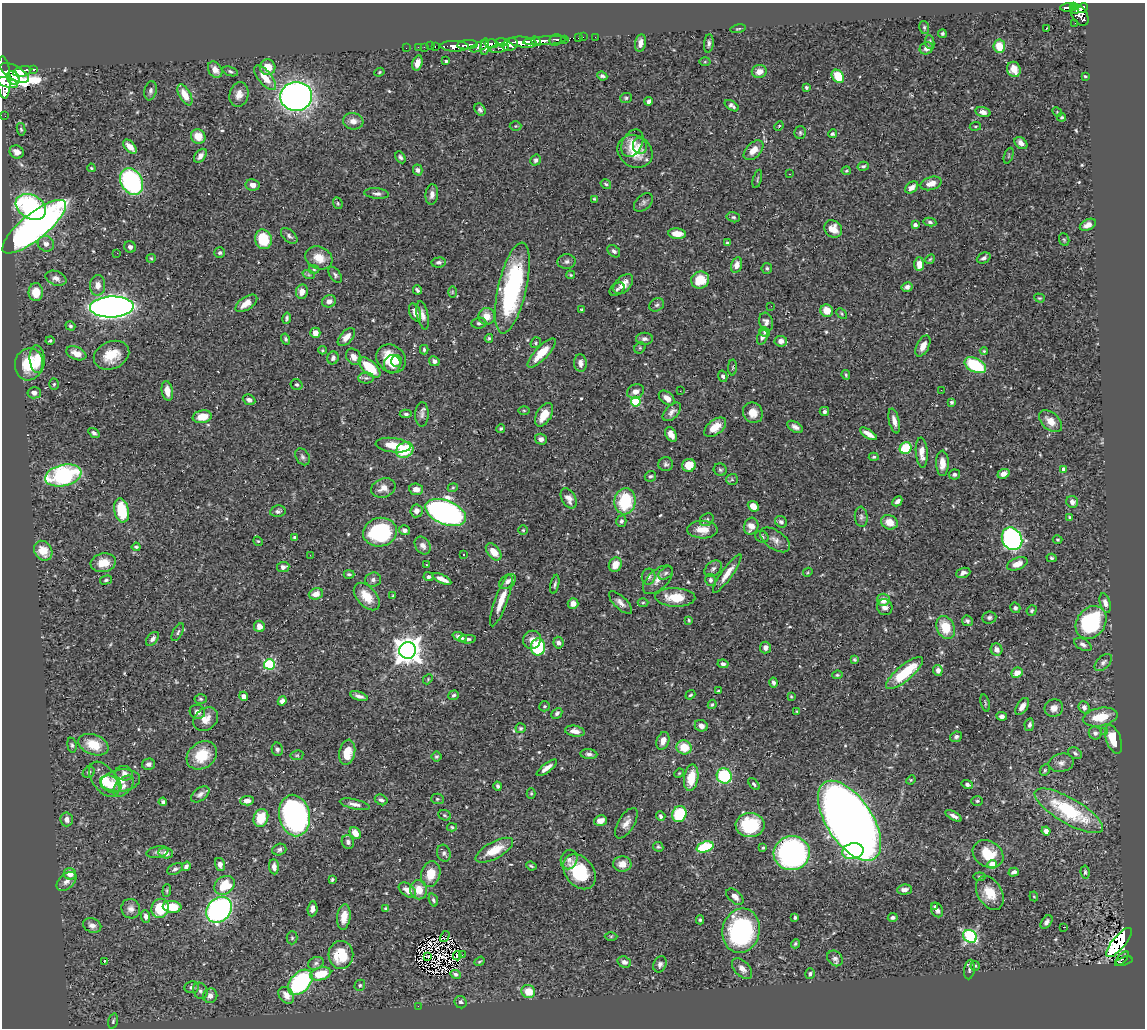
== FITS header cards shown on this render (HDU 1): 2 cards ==
NAXIS1  =                 1143
NAXIS2  =                 1026

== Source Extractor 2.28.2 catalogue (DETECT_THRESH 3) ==
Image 1143 x 1026 px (HDU 1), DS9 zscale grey, 1 PNG px = 1 image px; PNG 1147 x 1030 px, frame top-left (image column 1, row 1026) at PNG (2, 3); each listed source drawn as its Kron ellipse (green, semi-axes under 4 px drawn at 4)
Background 0.675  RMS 0.026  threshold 0.0789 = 3 sigma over >= 5 px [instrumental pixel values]
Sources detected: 562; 1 with non-positive FLUX_AUTO (blend fragments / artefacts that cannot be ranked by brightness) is neither listed nor drawn; of the other 561, the 500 brightest by FLUX_AUTO listed and drawn (61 fainter detections omitted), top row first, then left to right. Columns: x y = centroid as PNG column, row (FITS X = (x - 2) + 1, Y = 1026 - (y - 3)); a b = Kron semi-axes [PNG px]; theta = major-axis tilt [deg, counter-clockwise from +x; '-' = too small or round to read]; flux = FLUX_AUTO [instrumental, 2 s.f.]
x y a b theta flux
1068 7 7 3 4 140
1073 7 4 3 - 150
1083 8 5 4 - 380
1076 10 3 3 - 85
1080 15 12 7 -58 610
1075 23 2 2 - 6.5
924 27 6 5 - 2.9
1047 28 4 3 - 43
738 29 8 3 12 2.2
942 34 4 4 - 3
583 37 2 2 - 10
595 37 2 2 - 8
578 38 2 2 - 8.1
564 39 3 3 - 160
556 40 6 5 - 270
536 41 5 3 - 890
545 41 22 4 4 1300
501 42 6 4 -7 300
523 42 14 5 -7 2900
930 42 7 4 -83 3
640 43 9 5 81 10
709 43 9 5 84 4.9
491 44 7 4 -2 930
510 44 8 6 28 1000
468 45 10 4 4 1400
431 46 2 2 - 13
435 46 3 2 - 24
454 46 14 5 -1 1300
480 46 10 4 27 510
999 46 6 6 - 28
418 47 2 2 - 11
424 47 2 2 - 14
485 47 8 3 85 520
406 48 2 2 - 10
499 48 10 3 10 170
926 48 7 6 - 7.1
446 61 4 3 - 3.1
705 62 5 3 - 2.1
417 63 8 5 74 14
268 67 8 7 - 27
34 69 3 3 - 140
1014 69 8 6 -71 16
215 70 9 6 -56 12
22 71 9 5 14 1700
230 71 8 4 -19 3.4
759 71 7 6 - 13
379 72 5 4 - 2
15 73 16 7 -30 2500
602 76 5 3 - 4
838 76 7 5 -52 47
1085 76 3 3 - 2
4 77 21 7 -87 4100
13 78 7 6 - 1200
265 78 15 6 -50 25
7 83 11 5 -16 1600
806 87 3 3 - 2.8
150 91 10 6 79 5.6
185 95 11 5 -61 24
239 95 12 9 75 14
296 96 16 14 5 930
626 98 6 5 - 3.2
649 101 4 3 - 5.9
732 106 8 4 -34 5.7
480 110 6 5 - 4.6
983 112 7 5 -15 8
1057 112 5 4 - 2.1
5 116 2 2 - 8.9
1062 117 4 3 - 2.5
353 121 10 8 -8 11
515 126 6 5 - 2.2
779 126 5 4 - 2.1
975 126 5 3 - 2.1
21 129 6 4 -79 3
800 133 6 5 - 3.3
832 134 4 4 - 3.5
198 136 7 7 - 27
632 143 14 10 61 20
1021 143 7 5 -42 11
640 146 8 7 - 6.5
130 147 8 5 -46 18
753 150 12 7 45 18
635 151 18 15 -33 39
17 152 7 6 - 12
200 156 8 5 52 8.3
1009 156 8 2 69 1.9
400 157 6 4 -61 4
536 160 6 5 - 5.3
863 166 6 4 14 4.1
91 168 4 3 - 2
418 170 5 4 - 6
846 171 4 4 - 2
790 174 3 2 - 5.6
757 179 9 3 75 2.3
132 181 14 10 -62 320
931 183 11 6 16 18
606 184 5 4 - 3.1
253 185 7 5 -10 11
912 187 7 5 40 9.7
377 194 12 5 -5 6.5
432 194 10 6 85 9.2
594 199 3 3 - 2
643 202 11 7 43 5.6
338 203 6 4 -70 2.7
31 207 16 11 -29 250
733 217 7 5 -14 3.3
930 222 6 4 -10 3.9
915 225 4 4 - 7.7
1088 225 8 5 28 11
34 227 39 13 39 920
833 229 9 8 - 20
677 234 9 5 -6 20
289 236 10 6 -42 5.9
263 239 10 8 -75 67
1064 240 6 5 - 2.8
728 243 4 3 - 3.3
46 244 8 7 - 9.1
130 247 6 5 - 5.9
614 251 7 5 -40 4.5
117 253 2 2 - 25
220 253 5 5 - 4.1
151 258 4 4 - 2.1
319 258 14 11 -26 25
984 258 7 5 24 4.6
930 259 5 4 - 2.2
439 262 7 5 6 4.9
567 262 9 7 2 5.4
919 264 7 5 89 22
737 265 8 5 74 12
767 268 5 5 - 3.6
314 269 5 3 - 2
309 275 6 4 -18 2.4
335 275 9 5 -56 4.2
570 275 4 3 - 2
56 278 11 7 -20 10
700 280 9 8 - 44
623 284 12 7 47 18
98 285 10 7 88 13
907 287 5 4 - 7.2
512 288 46 14 77 270
617 289 8 5 37 4.6
417 290 5 3 - 3.4
36 292 9 7 88 31
302 292 7 6 - 13
452 292 6 4 90 2.2
1039 298 5 4 - 2.3
329 301 7 6 - 9.7
246 303 12 6 34 19
657 305 8 6 34 4.4
771 306 2 2 - 2.2
112 307 22 10 3 1400
582 310 4 3 - 2.2
827 311 6 6 - 26
415 313 9 5 -68 13
842 314 6 4 -47 2.3
423 315 14 5 -77 10
487 316 8 8 - 20
287 318 6 4 79 3.7
766 322 9 7 -72 8.2
479 323 7 5 7 4.4
70 326 5 4 - 3
764 332 5 4 - 3.4
315 333 5 5 - 13
346 337 11 6 47 14
762 337 8 5 69 6.5
489 338 4 3 - 2.8
286 339 5 4 - 3.9
644 339 8 6 -1 6.7
50 341 4 4 - 2.4
781 341 6 5 - 7.8
536 343 6 5 - 2.8
923 346 11 6 63 14
640 348 6 5 - 2.8
322 350 4 4 - 1.9
424 350 5 3 - 2.9
984 351 4 4 - 2.3
76 353 10 6 -22 18
542 353 19 6 46 39
111 355 18 13 23 40
354 357 9 7 -54 10
333 358 6 5 - 6.1
37 359 14 7 -86 34
391 359 16 13 -36 51
397 361 6 5 - 9.4
434 361 5 4 - 7
580 363 9 6 -85 9.8
29 364 16 14 81 63
392 364 9 8 - 15
975 365 11 6 -27 100
370 367 13 6 -41 60
733 368 8 4 89 2.3
846 375 5 3 - 2.8
723 376 6 4 -74 5.1
366 378 8 5 0 4.1
54 384 5 5 - 2.6
297 385 6 5 - 3.3
941 390 2 2 - 2.6
167 391 10 5 -81 16
635 391 9 7 20 12
680 391 2 2 - 4.1
34 393 6 5 - 8.1
667 398 9 5 -39 14
249 400 6 5 - 6.6
636 402 5 5 - 100
951 402 4 3 - 3.7
524 410 6 4 -1 2.3
824 411 4 4 - 3.9
672 412 11 6 46 8.7
753 413 10 9 - 18
406 414 6 4 4 3.8
422 414 12 6 88 6.9
544 415 13 7 60 28
202 417 9 6 10 27
894 421 13 5 -77 11
1051 421 13 8 -42 22
715 427 13 7 38 26
795 427 8 5 -30 7.4
501 428 4 4 - 2.6
94 433 6 4 -34 4.4
671 434 8 5 -62 13
868 434 9 4 -32 14
541 439 6 5 - 7.6
393 445 17 7 -6 34
906 448 6 5 - 63
405 450 9 7 32 72
922 453 15 6 -86 16
303 457 9 6 -58 5.1
874 457 5 3 - 2.9
942 463 12 6 -89 16
666 464 7 7 - 4.8
689 465 7 6 - 28
1064 469 4 4 - 13
720 470 6 6 - 3.4
954 474 5 5 - 4.5
1003 474 6 4 22 13
63 475 18 10 13 240
650 476 6 5 - 3.5
732 479 6 5 - 2.8
383 488 12 9 20 16
453 488 5 4 - 2
416 489 7 6 - 12
569 498 11 6 -61 13
625 501 13 10 83 89
897 501 5 4 - 6.9
1072 502 6 5 - 9.3
753 506 6 4 -41 22
122 510 12 7 -79 65
278 511 8 5 10 5.7
416 511 6 6 - 10
446 513 21 12 -22 810
861 517 10 6 -83 5.4
1069 517 4 3 - 2.5
707 520 7 6 - 4.7
621 521 6 5 - 4.6
781 522 6 5 - 5.3
889 522 8 7 - 22
751 526 8 7 - 16
404 530 5 4 - 5.8
523 530 5 4 - 2.2
702 530 15 9 -1 24
380 532 17 14 9 170
295 537 4 3 - 3.9
762 537 7 5 -27 3.7
1012 539 12 9 -60 360
775 540 17 9 -36 13
1057 540 5 4 - 2.2
258 541 5 4 - 1.9
423 545 10 7 -56 8.9
136 547 4 3 - 2.8
43 551 10 8 -55 30
494 552 10 6 -51 21
464 554 3 2 - 2.9
310 555 2 2 - 32
1051 558 5 4 - 3
103 563 13 9 10 27
1017 564 11 6 21 15
426 565 3 2 - 3.7
615 565 7 6 - 23
283 567 6 5 - 6.6
713 569 10 6 41 6
808 572 5 3 - 1.9
666 573 8 5 40 4.1
727 573 23 5 54 20
963 573 7 4 20 6.7
349 574 5 4 - 3.3
428 577 5 4 - 4.2
649 577 8 7 - 6.1
373 579 8 7 - 6
442 579 10 4 -25 15
106 580 6 4 14 3
658 580 18 9 43 17
710 580 6 5 - 4.7
508 581 9 6 37 8.5
555 584 9 3 78 3.7
316 594 7 5 19 15
393 596 4 3 - 2
367 597 16 9 -49 32
675 597 20 9 -2 37
501 600 27 6 70 30
883 600 6 6 - 19
573 603 5 5 - 12
620 603 15 6 -44 10
643 603 5 3 - 2.1
1105 603 10 5 -73 9.3
885 607 8 7 - 8.7
1015 608 5 5 - 4.3
1032 610 5 5 - 3
989 617 7 6 - 4.1
689 620 4 3 - 1.9
967 621 6 5 - 4
1091 622 18 14 53 190
259 626 6 5 - 12
946 627 12 8 -65 43
178 632 9 5 61 4.2
460 637 7 4 -21 12
152 639 8 5 49 6.6
468 639 8 3 3 3.5
532 640 9 8 - 15
558 643 6 5 - 6.4
1083 644 9 5 -31 5.9
538 647 8 7 - 120
765 648 6 5 - 8.8
996 650 6 6 - 9.3
408 651 8 8 - 2400
855 660 4 3 - 2.8
1103 662 10 6 44 5.6
269 664 5 5 - 160
723 664 5 4 - 3.9
938 670 5 4 - 8.8
904 673 23 7 40 81
1017 673 6 5 - 17
837 675 5 3 - 2.8
428 679 5 4 - 2.2
773 683 5 4 - 4.5
718 691 4 3 - 2.1
454 695 5 4 - 3.8
690 695 5 3 - 2.4
244 696 4 4 - 10
359 696 9 4 -18 7.4
791 696 3 3 - 1.9
201 699 6 4 -4 3.1
282 701 4 4 - 6.5
985 703 9 3 -77 2.4
712 704 5 3 - 2.4
544 706 5 5 - 2.8
1022 706 9 5 56 11
1084 707 6 5 - 6.5
1054 708 9 8 - 12
797 711 4 3 - 1.9
197 712 8 7 - 8
557 713 6 4 47 4.1
1002 716 5 4 - 6.3
1100 717 18 9 11 42
206 719 13 10 40 18
1029 725 6 4 80 5.3
701 726 6 5 - 9.3
521 728 5 5 - 3.2
575 731 10 5 -10 12
1105 731 3 2 - 3.5
1095 733 6 6 - 6.5
956 737 6 5 - 5
1113 739 15 7 -70 47
663 741 9 6 70 13
72 745 7 4 -82 3.5
93 745 16 10 -21 38
684 747 7 7 - 38
277 749 7 5 -78 4.4
347 752 13 8 78 35
1075 753 7 5 -30 5
589 754 8 5 -6 5.6
202 755 16 13 38 46
297 755 6 5 - 2.6
436 757 5 5 - 3
1061 763 13 9 12 11
149 764 6 5 - 6.2
547 768 12 4 37 11
1045 770 6 5 - 2.8
89 772 6 5 - 3.4
124 773 9 7 -15 7.7
679 773 5 4 - 2
724 776 8 7 - 110
691 778 13 7 81 39
104 779 20 11 -54 38
911 780 5 4 - 2
121 781 19 11 7 29
111 784 11 8 -28 18
754 784 7 4 -49 3.7
967 785 6 4 -18 4.7
123 786 13 7 48 11
498 786 4 4 - 3.8
531 793 5 4 - 2.1
200 794 10 6 37 7.1
437 799 6 5 - 3
381 800 6 5 - 5.4
247 801 7 4 5 9.2
977 801 6 5 - 2.9
163 802 4 4 - 4.8
355 804 15 5 -13 9.3
1069 811 39 12 -30 150
679 814 8 7 - 76
294 815 21 15 -79 530
445 815 6 5 - 2.9
661 816 5 4 - 5
954 816 9 4 -29 7.3
261 818 9 7 71 47
67 819 7 6 - 9.4
600 821 6 5 - 13
850 821 45 22 -56 3600
626 823 17 8 59 14
750 825 14 12 1 100
452 827 5 4 - 2.6
1046 831 4 4 - 8.2
355 833 6 5 - 20
348 842 7 6 - 5
658 847 5 5 - 2.8
705 847 9 5 18 99
763 848 3 3 - 3
279 850 7 5 17 4.4
494 850 21 8 29 35
853 851 11 7 15 170
157 852 11 5 10 5.6
166 853 7 5 -10 6.5
444 853 8 6 -71 5.7
792 853 18 17 - 420
988 854 16 12 -32 47
569 859 10 8 68 7.5
220 864 7 5 -76 8.1
622 864 9 7 2 17
992 864 4 4 - 57
186 866 5 4 - 5.4
531 866 5 3 - 2.5
274 867 7 5 -86 8.5
175 869 8 5 28 4.3
579 872 19 14 -52 94
1014 872 5 4 - 6.6
1085 872 7 4 -84 3.3
70 874 6 5 - 15
431 874 13 9 74 32
980 877 6 4 -6 2.4
332 879 4 3 - 2.6
66 881 11 7 42 9
224 885 11 8 38 50
167 890 6 4 84 2.6
407 890 9 6 -35 16
419 890 9 8 - 27
904 890 7 5 4 9.2
990 893 18 12 -59 36
1034 896 5 4 - 1.9
735 897 10 6 -42 8.9
433 900 7 4 -72 3.4
935 906 3 3 - 2.4
172 907 9 6 -4 40
160 908 9 8 - 58
131 909 10 9 - 9.5
312 909 7 5 84 8
386 909 4 3 - 2.5
219 910 14 11 48 410
937 910 8 5 -61 6.3
146 916 6 4 -87 5.6
344 917 13 6 82 22
795 917 4 3 - 3.1
893 917 5 4 - 5.3
700 920 4 4 - 2.5
1046 922 7 5 54 6.1
92 925 9 7 -21 9.9
1063 927 3 2 - 6.7
741 931 22 18 76 250
611 936 6 4 1 2.5
970 936 7 6 - 230
445 937 6 3 59 6.1
292 938 6 5 - 2.8
1119 942 18 6 50 330
795 944 5 4 - 2.8
341 955 14 12 -88 62
462 955 3 2 - 3.3
428 956 2 2 - 1.9
457 956 4 3 - 3.4
835 958 8 7 - 6.9
1122 959 9 2 47 28
479 961 5 3 - 2
1124 961 8 4 16 52
104 962 4 3 - 23
624 962 7 5 -20 8.4
316 963 8 6 21 5.1
660 964 8 6 67 6.3
975 966 5 4 - 2.9
742 969 12 7 -46 11
969 969 10 5 82 4.6
321 974 11 6 16 49
455 974 5 3 - 4.4
810 974 5 4 - 3.9
300 982 15 9 48 220
360 985 6 5 - 3.3
192 987 7 6 - 5.1
200 991 8 7 - 6.3
528 991 7 6 - 31
286 995 9 7 -51 17
210 996 7 7 - 11
461 1002 6 6 - 4.2
418 1006 2 2 - 12
113 1021 8 4 75 3.2
At the frame edge (FLAGS 8, measured only in part): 1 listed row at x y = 4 77
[61 fainter detections neither listed nor drawn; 1 non-positive-flux detection neither listed nor drawn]